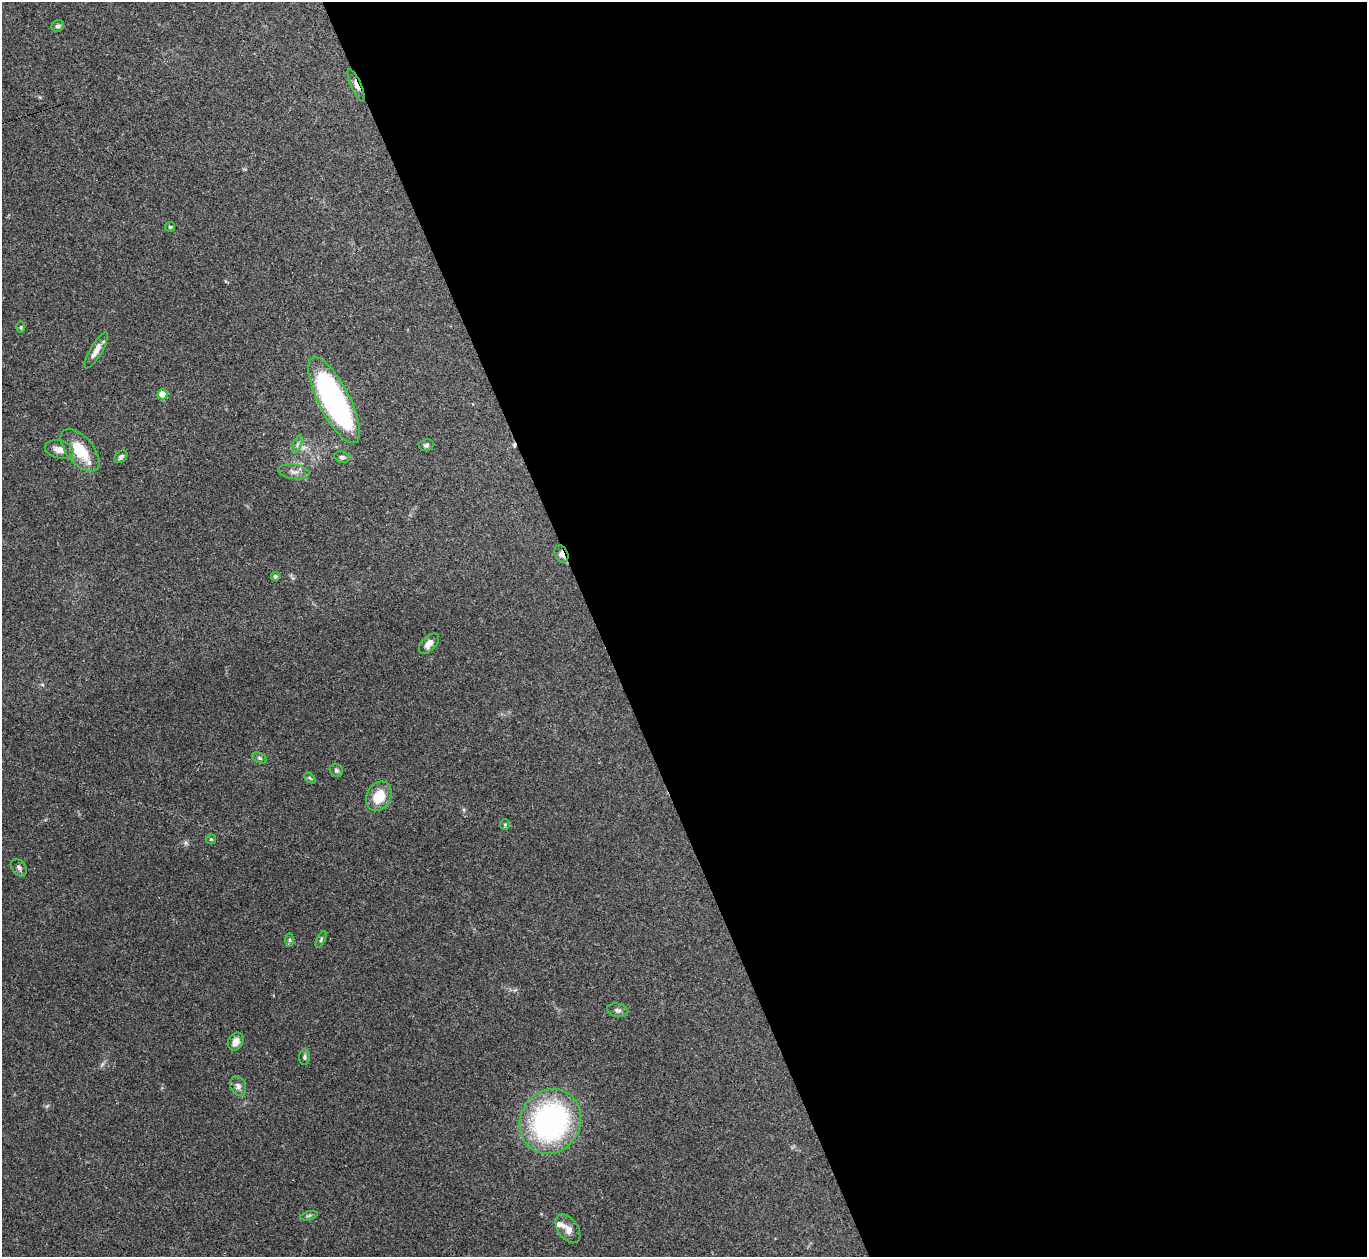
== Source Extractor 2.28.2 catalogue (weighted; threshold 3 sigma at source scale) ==
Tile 8 of 4 x 4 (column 4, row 2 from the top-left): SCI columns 4097-5461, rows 2661-3915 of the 5463 x 5449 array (HDU 1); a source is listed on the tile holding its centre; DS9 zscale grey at full resolution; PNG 1369 x 1259 px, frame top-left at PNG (2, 2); each listed source drawn as its Kron ellipse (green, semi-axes under 4 px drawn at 4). Shown black and unused: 56% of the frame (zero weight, under 3 of 4 exposures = <1% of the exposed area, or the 3 px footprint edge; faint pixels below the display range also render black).
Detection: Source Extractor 2.28.2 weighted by HDU 2 'WHT'; one run over the whole footprint, this tile lists its part. Background 0.122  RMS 0.0047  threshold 0.0211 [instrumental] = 3 sigma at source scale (4.5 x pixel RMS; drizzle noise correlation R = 1.50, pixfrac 1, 0.05/0.05 arcsec/px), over >= 5 px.
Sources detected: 36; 1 cosmic-ray / hot-pixel residue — neither listed nor drawn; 2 inside a brighter listed object's ellipse — not listed separately; the other 33 listed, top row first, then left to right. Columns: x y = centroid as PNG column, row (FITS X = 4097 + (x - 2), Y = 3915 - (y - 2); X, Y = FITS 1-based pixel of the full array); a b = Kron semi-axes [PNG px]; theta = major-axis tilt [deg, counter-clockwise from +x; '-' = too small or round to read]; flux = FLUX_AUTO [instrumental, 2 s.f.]
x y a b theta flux
58 26 6 5 - 1.4
356 85 18 5 -66 2.7
170 227 5 5 - 0.72
21 327 6 4 89 0.49
96 350 20 6 59 4.2
162 394 5 5 - 12
334 400 47 15 -63 120
297 444 9 3 69 0.93
426 445 7 6 - 1
59 449 14 9 -14 3.8
80 450 25 13 -50 15
121 457 7 5 44 1.3
342 457 7 5 -13 1.5
294 472 16 7 -8 2.7
561 554 9 6 -61 2.2
275 576 4 4 - 1.1
429 644 12 7 46 3
259 758 7 5 -27 1.1
336 770 7 6 - 1.1
310 778 6 4 -44 0.7
379 796 15 12 61 11
505 824 5 4 - 0.68
211 839 5 5 - 0.53
19 868 10 6 -54 1.3
289 940 6 4 -89 0.73
321 940 9 4 64 0.82
618 1010 10 6 -13 1.4
236 1042 9 7 65 3.3
305 1057 7 5 82 0.97
238 1086 10 7 -66 2
550 1121 33 30 62 110
309 1216 9 3 14 0.75
568 1229 16 10 -54 3.8
Overlapping masked pixels (flux is a lower limit): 2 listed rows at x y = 356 85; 561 554